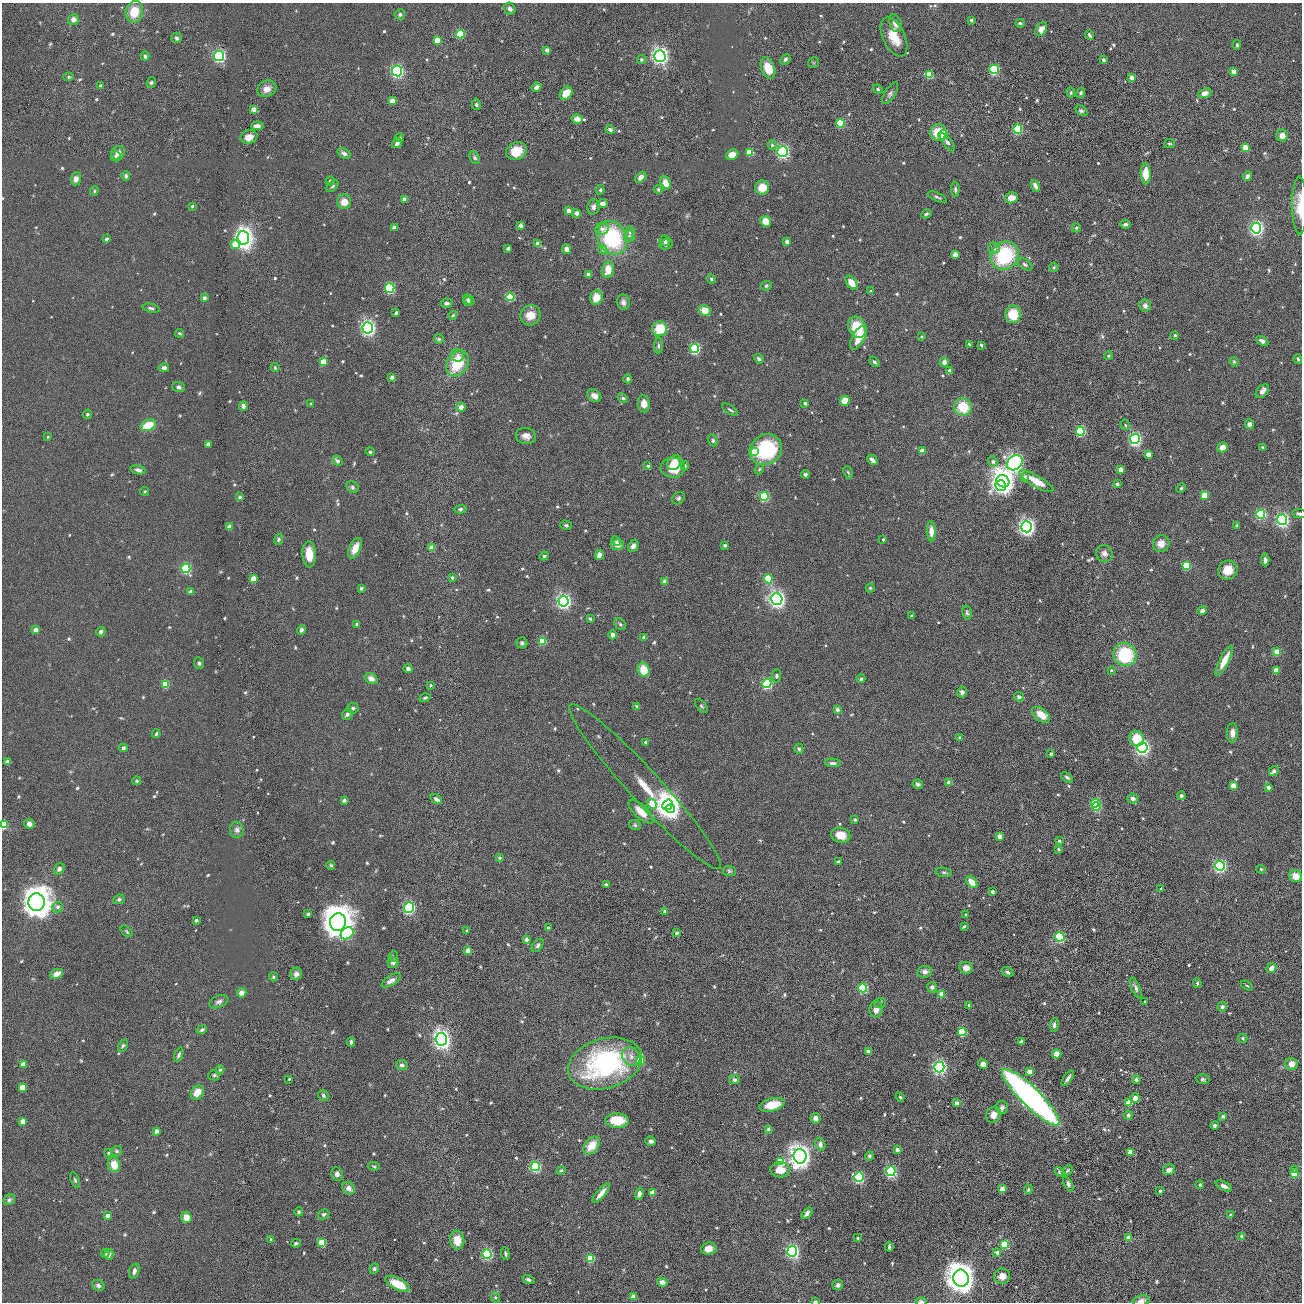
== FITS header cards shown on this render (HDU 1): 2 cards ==
NAXIS1  =                 2600 / length of original image axis
NAXIS2  =                 2600 / length of original image axis

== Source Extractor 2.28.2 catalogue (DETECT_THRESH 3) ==
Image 2600 x 2600 px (HDU 1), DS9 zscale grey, zoomed out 1/2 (1 PNG px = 2 x 2 image px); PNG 1304 x 1304 px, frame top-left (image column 1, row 2599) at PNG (2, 3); each listed source drawn as its Kron ellipse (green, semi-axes under 4 px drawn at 4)
Background 2.20e-13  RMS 9.2e-12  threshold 2.75e-11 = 3 sigma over >= 5 px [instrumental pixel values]
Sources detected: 1124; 1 cannot appear on this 1/2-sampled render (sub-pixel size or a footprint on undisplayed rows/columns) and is neither listed nor drawn; of the other 1123, the 500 brightest by FLUX_AUTO listed and drawn (623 fainter detections omitted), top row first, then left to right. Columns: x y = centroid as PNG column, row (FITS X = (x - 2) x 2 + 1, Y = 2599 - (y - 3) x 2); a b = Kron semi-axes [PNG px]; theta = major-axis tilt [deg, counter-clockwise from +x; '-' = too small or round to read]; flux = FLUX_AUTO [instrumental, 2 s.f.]
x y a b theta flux
510 9 6 5 - 9.4e-09
134 12 11 8 76 4.8e-08
400 14 5 5 - 5.9e-09
73 19 5 5 - 1.0e-08
971 20 4 3 - 4.8e-09
895 23 9 6 -68 1.4e-08
1020 23 4 4 - 3.7e-09
1041 29 7 5 58 1.5e-08
460 34 4 4 - 1.1e-07
1090 35 5 3 - 5.4e-09
894 37 21 11 -65 4.8e-08
176 38 5 5 - 5.0e-09
437 40 4 3 - 2.9e-08
1237 45 5 4 - 3.2e-09
547 50 3 3 - 9.6e-09
145 56 4 4 - 5.3e-09
219 56 5 5 - 4.1e-07
660 56 6 5 - 8.9e-07
785 59 6 4 45 4.8e-09
641 60 4 4 - 4.4e-09
1103 60 3 3 - 7.9e-09
814 63 6 5 - 3.1e-09
768 68 11 6 -69 4.6e-08
994 69 4 4 - 1.6e-07
397 71 5 5 - 3.9e-07
1234 71 3 3 - 1.5e-08
929 75 4 4 - 4.4e-08
69 77 5 4 - 4.6e-09
1132 78 3 3 - 2.2e-08
151 83 5 4 - 4.2e-09
101 86 3 3 - 1.0e-08
537 87 5 4 - 8.8e-09
267 89 10 8 25 2.0e-08
878 89 5 4 - 5.0e-09
1071 92 5 4 - 3.5e-09
566 93 7 5 47 2.9e-08
890 93 12 5 58 6.8e-09
1081 93 5 4 - 3.5e-09
1205 93 7 4 22 1.2e-08
392 101 4 3 - 2.4e-08
476 104 6 4 -81 6.3e-09
254 109 4 4 - 1.6e-08
1081 111 6 4 -32 4.7e-09
577 119 5 4 - 1.4e-08
840 123 4 4 - 8.7e-08
257 126 6 3 4 1.6e-08
610 129 5 4 - 6.6e-09
1018 129 4 4 - 1.4e-07
938 133 8 8 - 5.3e-08
943 135 5 4 - 5.5e-08
1282 136 6 6 - 1.6e-08
249 137 8 6 15 2.1e-08
399 138 4 4 - 5.0e-09
947 142 11 4 -53 7.6e-09
397 143 5 4 - 8.8e-09
1169 144 5 4 - 4.0e-09
772 145 4 4 - 4.5e-09
1245 147 4 3 - 2.6e-08
516 151 11 8 22 5.1e-08
750 152 4 4 - 5.4e-08
783 152 5 5 - 3.6e-07
118 153 7 6 - 1.4e-08
344 154 7 4 -32 8.6e-09
732 155 6 5 - 2.1e-08
116 156 5 5 - 4.9e-09
475 158 6 4 -65 4.2e-09
1146 174 11 5 -88 3.3e-08
126 176 5 4 - 5.3e-09
1247 176 5 4 - 8.4e-09
641 177 6 4 44 1.2e-08
76 179 6 5 - 1.5e-08
330 181 5 4 - 4.2e-09
665 183 7 4 -65 3.0e-08
332 186 7 4 42 4.7e-09
1035 186 6 4 -67 9.8e-09
762 188 7 7 - 3.4e-08
658 189 4 4 - 3.8e-09
955 189 8 4 -87 4.9e-09
600 190 5 4 - 3.9e-09
94 191 4 4 - 3.4e-09
937 197 10 4 -25 5.9e-09
1011 198 6 5 - 2.6e-08
404 199 3 3 - 9.1e-09
344 202 7 7 - 2.5e-08
603 203 5 4 - 1.3e-08
1300 205 29 7 -90 4.1e-08
192 206 3 3 - 4.0e-09
593 207 7 6 - 8.4e-09
569 211 3 3 - 1.5e-08
576 213 4 4 - 1.0e-08
926 214 5 3 - 4.1e-09
766 221 5 5 - 3.4e-08
1125 224 5 4 - 7.2e-09
521 226 4 3 - 7.7e-09
395 228 3 3 - 1.3e-08
1076 228 4 4 - 3.7e-09
1256 228 5 5 - 4.6e-07
602 229 7 6 - 8.8e-09
630 232 6 5 - 4.8e-09
629 236 6 5 - 5.6e-09
243 238 6 6 - 1.5e-06
612 238 17 14 -64 2.0e-07
106 239 4 3 - 6.1e-09
665 241 5 5 - 4.9e-09
787 242 3 3 - 1.4e-08
538 244 4 3 - 1.2e-08
666 244 7 5 18 8.9e-09
235 245 5 4 - 3.7e-08
508 248 4 3 - 4.1e-09
994 248 6 5 - 6.4e-09
567 249 5 4 - 1.2e-08
603 250 5 4 - 3.3e-09
955 255 3 3 - 2.1e-08
1005 256 15 13 48 1.8e-07
1025 264 8 4 -34 5.1e-09
1054 267 4 4 - 3.2e-09
608 269 9 5 79 3.1e-08
588 274 3 3 - 1.2e-08
711 279 5 4 - 4.0e-09
851 283 8 4 -54 2.9e-08
766 286 5 4 - 3.6e-09
390 288 5 4 - 1.9e-07
870 291 3 3 - 4.1e-09
510 297 4 4 - 1.1e-07
596 297 7 6 - 3.2e-08
204 298 4 3 - 1.1e-08
469 299 6 4 -39 6.6e-09
467 301 5 4 - 5.0e-09
623 302 8 6 -77 9.1e-09
447 303 6 4 -2 5.4e-09
1145 305 6 6 - 7.8e-09
151 308 9 4 -12 5.7e-09
705 310 6 5 - 3.0e-08
396 313 4 3 - 4.5e-09
1013 314 9 8 - 6.9e-08
453 315 4 4 - 3.8e-09
530 315 10 9 - 3.4e-08
857 327 11 8 -67 7.2e-08
368 328 5 5 - 6.0e-07
660 329 7 7 - 6.7e-08
180 333 4 4 - 3.6e-09
1175 335 3 3 - 4.3e-09
921 337 3 3 - 3.3e-09
858 338 13 6 60 4.7e-08
439 339 5 4 - 4.5e-09
1262 341 6 4 -29 9.2e-09
969 344 4 3 - 3.2e-09
981 345 3 3 - 6.0e-09
659 346 8 4 90 4.8e-09
695 349 4 4 - 1.9e-07
458 355 6 6 - 1.0e-08
1109 356 4 4 - 4.2e-09
759 359 5 3 - 5.9e-09
1298 359 5 3 - 4.3e-09
323 362 4 3 - 3.7e-08
874 362 6 3 -44 4.2e-09
944 362 5 4 - 1.1e-08
1234 362 5 4 - 3.2e-09
457 363 14 10 60 8.6e-08
164 368 5 4 - 9.5e-09
275 368 4 4 - 3.5e-09
950 371 3 3 - 1.4e-08
392 377 3 3 - 7.9e-09
628 379 4 4 - 4.5e-09
179 387 6 4 -19 6.2e-09
1262 391 8 5 47 1.5e-08
594 396 8 5 -37 1.3e-08
623 398 6 4 -43 3.9e-09
845 401 5 5 - 3.2e-08
805 403 3 3 - 6.7e-09
311 404 4 4 - 3.5e-09
644 404 8 6 -86 2.1e-08
243 406 5 4 - 7.0e-09
461 407 4 4 - 1.2e-08
963 407 9 8 - 6.5e-08
730 410 9 3 -35 3.6e-09
87 414 4 4 - 3.8e-09
1249 424 5 4 - 1.1e-08
148 425 8 5 23 5.5e-08
1125 425 5 4 - 3.2e-09
1080 431 4 4 - 1.8e-07
526 436 10 8 -12 1.5e-08
48 437 3 3 - 3.3e-09
1135 439 5 5 - 4.1e-07
713 440 6 4 -68 4.7e-09
208 444 3 3 - 1.5e-08
1222 447 5 4 - 1.7e-08
1263 447 3 3 - 3.4e-09
766 449 17 15 31 1.9e-07
922 451 3 3 - 1.9e-08
370 452 5 4 - 4.4e-09
755 452 4 4 - 4.4e-08
1148 454 3 3 - 2.2e-08
872 460 6 3 -44 1.0e-08
337 461 6 4 -42 7.8e-09
993 462 5 4 - 5.0e-09
674 463 8 6 51 3.0e-08
1015 463 8 6 40 8.1e-07
648 466 3 3 - 5.5e-09
685 466 5 3 - 4.3e-09
673 468 12 10 -5 5.9e-08
759 469 5 4 - 3.1e-09
138 470 8 4 -14 8.5e-09
1121 470 3 3 - 2.6e-08
848 472 6 4 -68 3.6e-09
805 474 4 4 - 4.4e-09
1024 477 4 4 - 1.1e-08
1003 481 7 6 - 1.8e-06
1036 481 19 5 -30 4.3e-08
1117 484 3 3 - 7.9e-09
1001 486 5 5 - 3.0e-07
353 487 6 5 - 5.1e-09
1181 488 5 3 - 3.5e-09
145 491 4 4 - 3.4e-09
1205 495 4 4 - 4.7e-08
764 496 4 4 - 1.5e-07
240 497 3 3 - 6.0e-09
678 498 7 5 46 5.6e-09
461 509 6 4 6 5.5e-09
1261 514 4 4 - 1.9e-07
1299 514 7 4 -5 5.9e-09
1282 520 5 5 - 4.5e-07
566 525 6 4 -17 4.0e-09
1237 526 4 3 - 5.4e-09
230 527 3 3 - 2.1e-08
1027 527 5 5 - 7.8e-07
931 531 10 4 -88 2.0e-08
278 539 6 4 70 6.1e-09
883 539 3 3 - 4.6e-09
616 541 5 4 - 6.0e-09
1161 544 8 8 - 2.1e-08
617 545 6 5 - 1.3e-08
725 545 3 3 - 7.1e-09
633 546 6 5 - 1.2e-08
355 548 11 5 65 2.6e-08
432 548 4 3 - 2.3e-08
309 554 13 7 -86 3.9e-08
1104 554 9 8 - 1.2e-08
599 555 5 4 - 1.5e-08
544 556 4 4 - 3.4e-09
1265 560 6 4 -86 6.0e-09
1186 565 4 4 - 8.5e-08
186 568 4 4 - 1.7e-07
1228 570 10 9 - 3.6e-08
452 578 3 3 - 5.3e-09
253 579 4 3 - 3.3e-08
768 579 5 4 - 7.5e-08
665 581 3 3 - 1.6e-08
361 588 3 3 - 5.4e-09
870 588 4 4 - 3.3e-09
191 592 4 3 - 7.7e-09
777 599 6 5 - 8.0e-07
563 601 5 5 - 5.3e-07
1202 611 5 4 - 7.6e-09
967 613 7 4 -77 4.8e-09
912 616 4 3 - 3.7e-09
590 619 4 3 - 3.9e-09
357 624 3 3 - 6.5e-09
620 624 7 5 -45 4.2e-09
36 630 3 3 - 2.1e-08
301 630 5 4 - 6.7e-09
101 632 5 4 - 7.7e-09
613 635 4 4 - 9.7e-09
644 637 3 3 - 1.1e-08
542 641 4 4 - 6.4e-08
522 643 5 5 - 6.9e-09
1277 652 3 3 - 3.2e-08
1125 655 12 11 - 1.4e-07
1224 661 17 4 63 3.6e-08
199 663 6 5 - 4.4e-09
408 669 4 4 - 6.6e-09
644 670 7 6 - 4.6e-08
1111 670 4 3 - 3.2e-09
1276 670 4 3 - 2.3e-08
777 676 6 4 86 5.6e-09
371 678 7 5 -32 1.4e-08
861 679 4 4 - 3.1e-09
165 684 4 3 - 5.3e-08
767 684 4 4 - 1.8e-07
431 685 3 3 - 3.1e-09
962 692 5 4 - 7.6e-09
1019 697 5 4 - 6.2e-09
425 698 5 3 - 3.7e-09
637 706 4 3 - 4.2e-09
701 706 8 4 -48 4.4e-09
353 708 5 5 - 5.1e-09
837 710 3 3 - 1.0e-08
347 714 6 5 - 5.9e-09
1041 715 10 6 -37 3.3e-08
1232 733 10 5 88 1.4e-08
156 734 4 3 - 4.7e-09
960 738 3 3 - 3.8e-09
1137 738 8 7 - 5.8e-08
645 742 3 3 - 5.0e-09
123 748 4 4 - 7.3e-09
1142 748 5 5 - 5.3e-07
799 749 5 4 - 4.1e-09
1051 754 3 3 - 4.9e-09
7 762 3 3 - 1.5e-08
833 763 8 3 -3 6.5e-09
1274 771 5 4 - 6.7e-09
1067 777 7 4 -36 5.5e-09
137 781 4 4 - 3.9e-09
949 783 3 3 - 1.8e-08
918 784 5 4 - 5.3e-09
1233 786 3 3 - 3.1e-08
645 787 111 16 -47 1.5e-07
1268 787 3 3 - 9.6e-09
1181 795 4 4 - 4.8e-09
436 799 6 4 -33 8.3e-09
1133 799 5 5 - 8.4e-09
344 800 3 3 - 8.0e-09
1095 803 4 4 - 1.0e-07
652 804 5 4 - 4.7e-08
668 805 5 5 - 1.6e-06
1096 807 4 4 - 9.1e-08
670 809 5 4 - 5.5e-07
641 812 16 6 -44 2.9e-08
855 820 3 3 - 4.3e-09
29 824 5 5 - 1.2e-08
3 825 4 3 - 9.5e-08
635 825 6 5 - 4.1e-09
237 830 8 6 -89 1.3e-08
841 835 9 7 -14 3.1e-08
1000 836 3 3 - 2.3e-08
1059 841 3 3 - 4.9e-09
1058 849 3 3 - 4.7e-09
499 858 3 3 - 6.3e-09
838 862 3 3 - 6.2e-09
331 865 4 4 - 3.4e-09
1220 866 5 5 - 3.4e-07
59 869 6 4 52 7.3e-09
1261 869 4 4 - 3.4e-09
729 871 6 5 - 4.6e-09
944 872 8 4 -9 5.0e-09
1295 876 7 6 - 2.4e-08
972 882 7 4 -49 2.6e-08
606 884 3 3 - 4.5e-09
1161 889 3 3 - 3.4e-09
992 892 3 3 - 8.4e-09
119 899 6 4 24 3.8e-09
36 902 9 8 - 4.0e-06
58 907 5 5 - 5.5e-09
409 908 5 5 - 3.2e-07
665 911 3 3 - 8.0e-09
308 914 3 3 - 7.0e-09
966 914 3 3 - 3.5e-09
196 920 3 3 - 6.5e-09
338 922 9 8 - 5.3e-06
964 926 4 3 - 3.6e-09
548 928 3 3 - 3.8e-09
467 930 4 4 - 3.8e-09
127 931 7 4 -43 3.6e-09
347 933 7 5 38 1.2e-07
677 933 3 3 - 7.0e-09
1060 937 4 4 - 1.6e-07
526 939 4 3 - 9.4e-09
538 946 8 4 51 6.5e-09
468 951 3 3 - 2.4e-08
393 956 5 4 - 3.3e-09
393 962 5 5 - 1.1e-08
966 968 7 5 -12 1.6e-08
1271 968 5 4 - 1.3e-08
925 972 7 6 - 1.1e-08
1008 972 6 3 -31 5.0e-09
57 974 7 4 27 2.1e-08
296 974 6 5 - 1.2e-08
273 977 4 4 - 3.1e-09
391 980 11 5 32 1.2e-08
1197 983 5 3 - 3.2e-09
1247 985 7 3 -29 3.2e-09
932 987 5 5 - 8.1e-09
863 988 4 4 - 1.4e-07
1136 988 11 4 -66 6.9e-09
242 993 5 4 - 1.6e-08
942 994 3 3 - 2.6e-08
219 1002 10 6 22 8.8e-09
1145 1002 3 2 - 4.4e-09
880 1003 5 5 - 3.3e-09
969 1005 3 3 - 4.7e-09
1222 1007 5 4 - 6.0e-09
876 1009 8 6 87 1.5e-08
1054 1025 7 4 84 6.5e-09
202 1030 5 4 - 5.0e-09
962 1032 4 4 - 1.1e-07
1243 1038 5 4 - 4.3e-09
441 1039 6 5 - 1.1e-06
351 1042 5 3 - 6.5e-09
1021 1042 3 3 - 7.9e-09
123 1046 6 4 64 4.0e-09
869 1051 3 3 - 1.0e-08
1057 1054 5 4 - 2.2e-08
179 1055 8 4 69 5.1e-09
631 1056 10 8 -46 1.6e-08
641 1061 4 4 - 6.3e-08
23 1064 3 3 - 2.7e-08
605 1064 38 25 16 3.6e-07
983 1064 5 4 - 1.1e-08
1291 1064 6 6 - 1.9e-08
402 1065 6 5 - 7.1e-09
939 1067 5 5 - 4.8e-07
220 1070 4 3 - 3.3e-09
1030 1072 4 3 - 2.0e-08
214 1075 6 5 - 4.2e-09
1068 1078 9 3 53 9.0e-09
289 1079 3 3 - 3.2e-09
1203 1079 7 5 0 4.4e-09
734 1080 5 4 - 5.9e-09
1136 1080 4 4 - 6.1e-09
23 1087 4 3 - 3.9e-08
197 1092 8 6 50 3.6e-08
323 1095 6 4 -60 5.4e-09
900 1097 4 3 - 3.5e-09
1031 1097 39 9 -44 9.9e-07
1135 1098 5 5 - 1.4e-08
956 1103 3 3 - 1.3e-08
1129 1103 3 3 - 3.9e-08
772 1105 13 6 14 4.7e-08
1002 1107 6 6 - 8.2e-09
993 1115 8 7 - 1.9e-08
1128 1115 4 4 - 6.5e-09
1223 1116 3 3 - 7.6e-09
816 1118 5 5 - 1.3e-08
23 1121 3 3 - 1.9e-08
617 1121 11 7 -2 5.7e-08
1215 1125 4 4 - 6.4e-09
768 1129 3 3 - 7.0e-09
156 1131 4 3 - 1.2e-08
650 1141 5 4 - 8.3e-09
820 1144 6 5 - 7.5e-09
591 1146 10 6 52 3.7e-08
897 1150 3 3 - 1.1e-08
117 1151 5 5 - 4.6e-09
1131 1152 3 3 - 3.3e-08
108 1153 4 3 - 4.0e-09
800 1156 7 6 - 1.5e-06
869 1156 5 4 - 4.8e-09
781 1161 4 4 - 6.5e-08
114 1165 7 6 - 3.8e-08
374 1166 6 4 -4 3.3e-09
535 1166 5 4 - 2.3e-07
780 1170 10 7 0 3.0e-08
1067 1170 6 4 44 3.5e-09
1169 1170 6 5 - 1.1e-08
1294 1170 4 3 - 5.8e-09
561 1171 4 3 - 3.2e-09
891 1171 5 4 - 3.0e-07
1060 1172 5 4 - 6.2e-09
337 1174 7 6 - 9.0e-09
1294 1174 4 4 - 6.9e-08
859 1177 5 4 - 2.3e-07
75 1180 8 4 -69 4.7e-09
1068 1184 8 4 -64 7.9e-09
1200 1185 4 4 - 3.6e-09
1224 1186 9 4 -26 1.1e-08
349 1188 7 5 -50 1.4e-08
1002 1189 3 3 - 2.0e-08
1028 1189 5 4 - 4.5e-09
1160 1191 4 3 - 4.9e-09
601 1193 12 3 49 1.6e-08
652 1193 3 3 - 2.0e-08
639 1194 6 4 76 1.1e-08
9 1200 6 5 - 7.1e-09
299 1212 4 4 - 4.5e-09
807 1213 7 4 50 8.8e-09
324 1214 6 5 - 4.9e-09
108 1215 3 3 - 1.4e-08
1231 1215 3 3 - 7.6e-09
186 1217 6 5 - 2.1e-08
1242 1236 3 3 - 9.4e-09
858 1238 4 3 - 3.3e-09
1129 1238 3 3 - 2.6e-08
271 1239 4 3 - 4.1e-09
457 1240 9 7 -82 2.9e-08
296 1243 5 4 - 5.1e-09
322 1243 4 4 - 7.0e-08
1004 1244 4 4 - 8.0e-08
889 1247 5 3 - 4.4e-09
709 1249 8 6 9 2.0e-08
792 1251 5 5 - 4.5e-07
997 1252 3 3 - 9.4e-09
105 1254 4 4 - 3.2e-09
109 1254 5 4 - 1.4e-08
487 1254 4 4 - 2.1e-07
505 1254 6 3 -83 3.7e-09
590 1259 4 4 - 6.0e-08
374 1269 5 4 - 5.5e-09
134 1271 8 5 70 9.6e-09
1002 1276 8 7 - 1.6e-08
961 1278 8 7 - 3.3e-06
528 1280 6 3 -18 6.2e-09
662 1282 5 4 - 1.3e-08
398 1284 13 6 -28 4.4e-08
98 1285 6 5 - 6.4e-09
838 1285 5 5 - 6.5e-09
633 1297 3 3 - 2.0e-08
495 1298 5 4 - 3.4e-09
815 1301 3 2 - 6.0e-09
921 1301 6 2 0 4.0e-09
1141 1301 9 5 10 9.3e-09
At the frame edge (FLAGS 8, measured only in part): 6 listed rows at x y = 1300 205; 1299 514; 3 825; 815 1301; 921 1301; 1141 1301
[623 fainter detections neither listed nor drawn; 1 sub-pixel or undisplayed-footprint detection neither listed nor drawn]